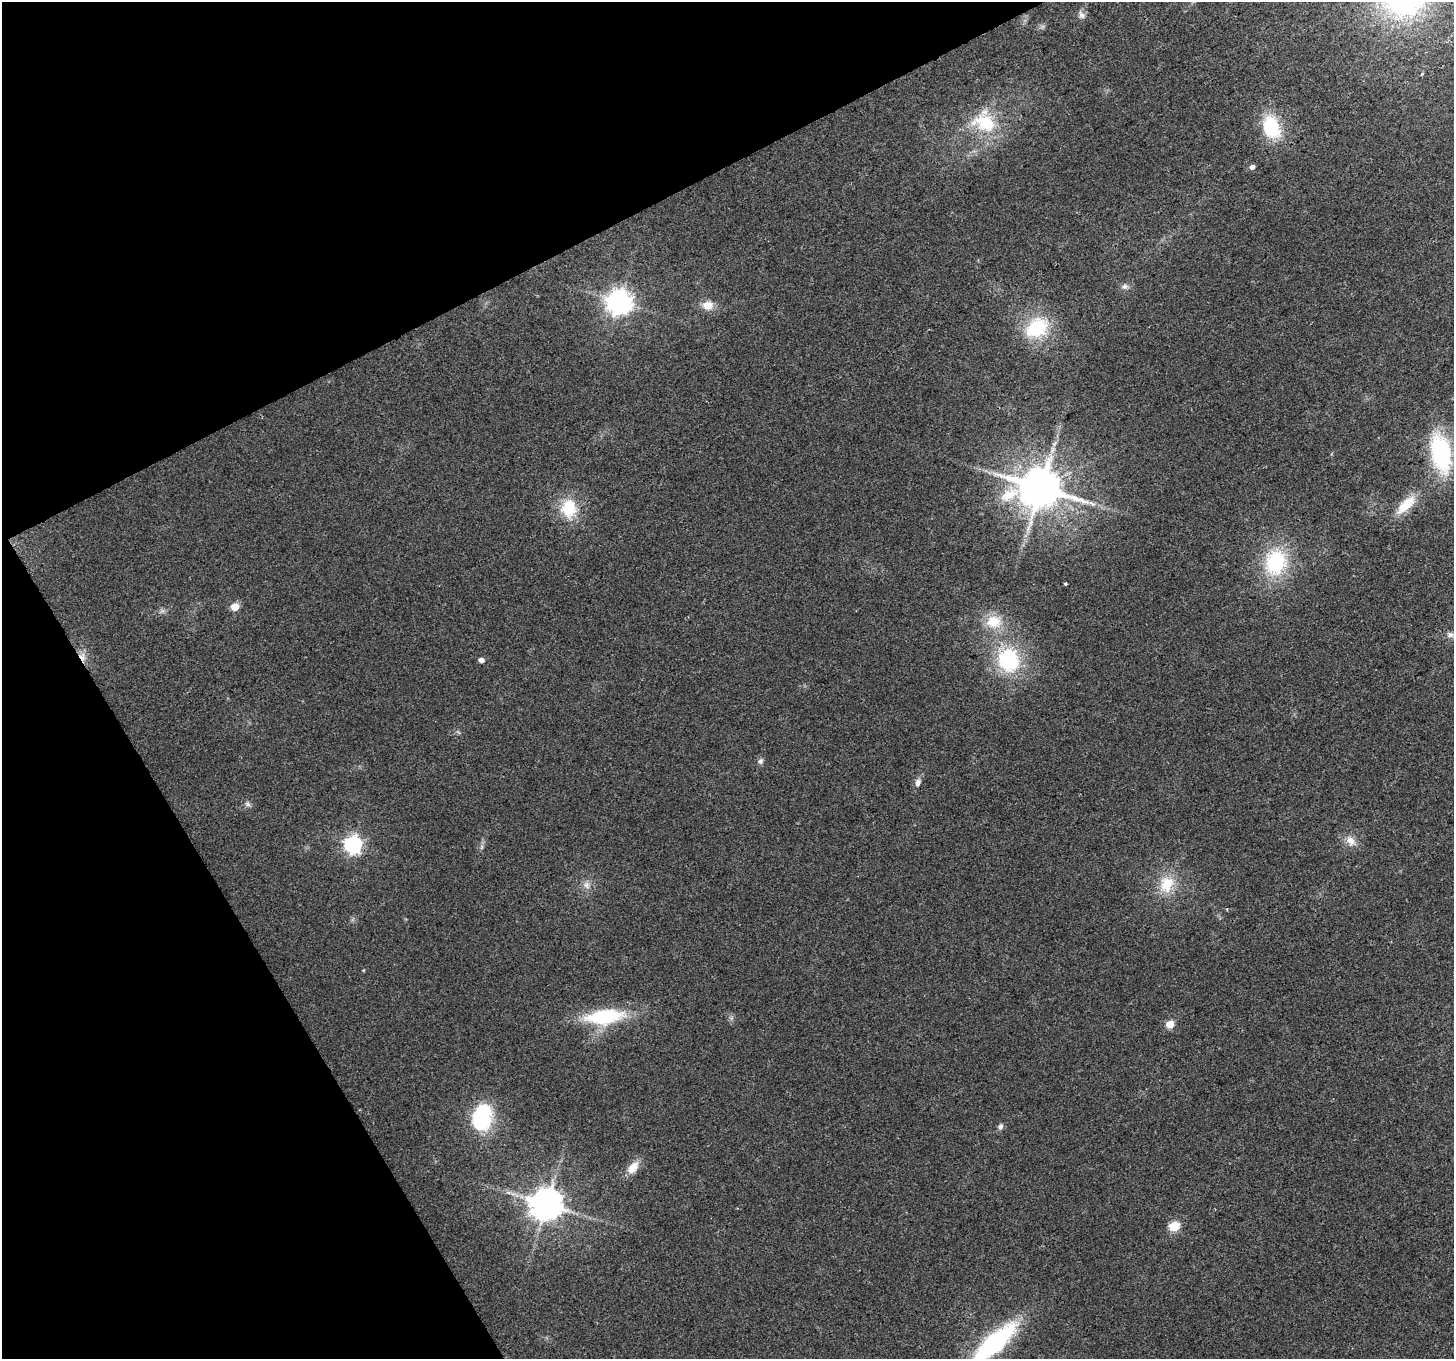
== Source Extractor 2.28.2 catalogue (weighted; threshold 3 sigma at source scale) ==
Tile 5 of 4 x 4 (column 1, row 2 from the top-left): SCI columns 1-1452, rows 2824-4180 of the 5813 x 5705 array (HDU 1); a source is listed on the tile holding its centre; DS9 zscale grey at full resolution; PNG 1456 x 1361 px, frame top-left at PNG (2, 2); no overlay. Shown black and unused: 25% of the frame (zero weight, under 2 of 3 exposures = <1% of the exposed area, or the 3 px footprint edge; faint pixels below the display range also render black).
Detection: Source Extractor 2.28.2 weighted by HDU 2 'WHT'; one run over the whole footprint, this tile lists its part. Background 0.035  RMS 0.0064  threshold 0.0286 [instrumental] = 3 sigma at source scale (4.5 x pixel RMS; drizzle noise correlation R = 1.50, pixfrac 1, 0.0396/0.0396 arcsec/px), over >= 5 px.
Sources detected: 39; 1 too faint to see at this stretch — not listed; the other 38 listed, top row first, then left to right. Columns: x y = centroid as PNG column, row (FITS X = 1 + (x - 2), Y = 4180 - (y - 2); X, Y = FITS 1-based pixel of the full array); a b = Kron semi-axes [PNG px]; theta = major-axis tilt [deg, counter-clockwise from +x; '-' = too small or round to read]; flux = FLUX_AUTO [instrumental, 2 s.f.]
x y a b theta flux
1082 15 11 8 -63 2.8
1422 74 3 3 - 2.6
985 122 33 27 -33 36
1271 127 25 17 -70 35
1252 167 5 4 - 2.8
1125 286 10 7 18 2.5
619 302 8 8 - 630
708 305 14 11 2 7.2
1037 328 24 18 31 40
1054 444 7 5 46 1.5
1441 453 40 20 -80 70
1040 488 13 11 -1 2700
1406 505 31 12 45 16
568 508 20 16 80 24
1275 562 28 22 76 50
1065 584 3 3 - 1.8
235 607 5 5 - 17
994 622 22 18 -4 16
1450 635 8 7 - 2.4
82 657 13 8 -70 5.1
481 660 5 4 - 3.5
1008 660 23 20 -74 55
761 761 8 7 - 2
918 782 10 7 72 3.1
248 804 8 5 -27 1.8
1350 841 14 11 -47 6.1
353 845 7 7 - 240
1167 884 23 18 64 18
586 885 11 9 -43 4
364 970 5 3 - 0.54
604 1017 41 16 6 51
1170 1024 5 5 - 19
482 1118 32 20 81 49
1000 1127 7 7 - 2.1
633 1167 18 10 52 8.6
547 1204 9 9 - 1300
1174 1226 5 5 - 40
994 1343 50 16 42 93
Overlapping masked pixels (flux is a lower limit): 1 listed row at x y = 82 657
Isophote crosses this tile's border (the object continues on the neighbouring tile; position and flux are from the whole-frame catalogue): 1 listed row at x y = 994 1343